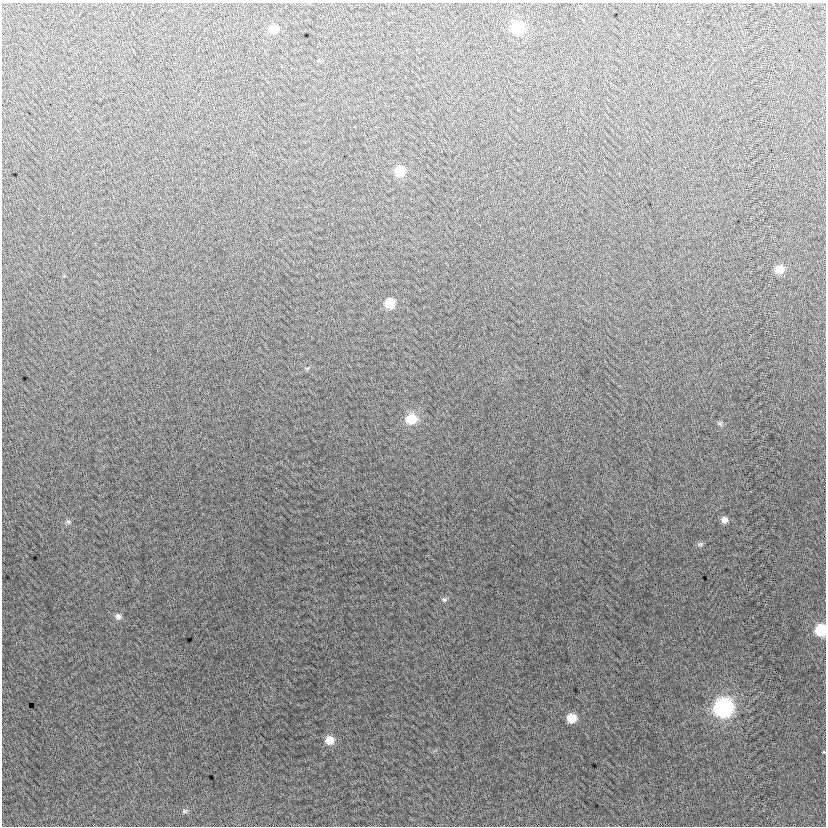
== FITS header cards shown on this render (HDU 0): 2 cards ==
NAXIS1  =                  824
NAXIS2  =                  824

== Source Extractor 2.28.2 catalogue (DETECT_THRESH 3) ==
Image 824 x 824 px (HDU 0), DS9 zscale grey, 1 PNG px = 1 image px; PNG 828 x 828 px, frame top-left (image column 1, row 824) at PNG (2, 3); no overlay
Background -3.96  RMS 13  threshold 38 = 3 sigma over >= 5 px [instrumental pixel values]
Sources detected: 18; all 18 listed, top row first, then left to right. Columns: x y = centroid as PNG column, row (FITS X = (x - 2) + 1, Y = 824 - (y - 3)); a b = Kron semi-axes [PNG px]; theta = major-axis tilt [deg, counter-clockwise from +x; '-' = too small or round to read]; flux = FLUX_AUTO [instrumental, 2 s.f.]
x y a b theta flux
518 27 9 9 - 49000
273 29 9 8 - 10000
400 171 9 8 - 21000
779 269 8 8 - 11000
390 303 8 8 - 16000
411 419 11 10 - 20000
720 423 7 5 -20 1800
724 520 8 8 - 4300
68 522 7 5 -3 1900
700 544 9 5 8 1900
444 599 8 6 -24 1800
118 616 8 8 - 3400
821 630 9 9 - 35000
723 707 10 10 - 230000
572 718 8 7 - 15000
329 740 9 8 - 10000
823 751 3 3 - 2900
184 811 8 6 -15 1800
At the frame edge (FLAGS 8, measured only in part): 2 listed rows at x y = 821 630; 823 751